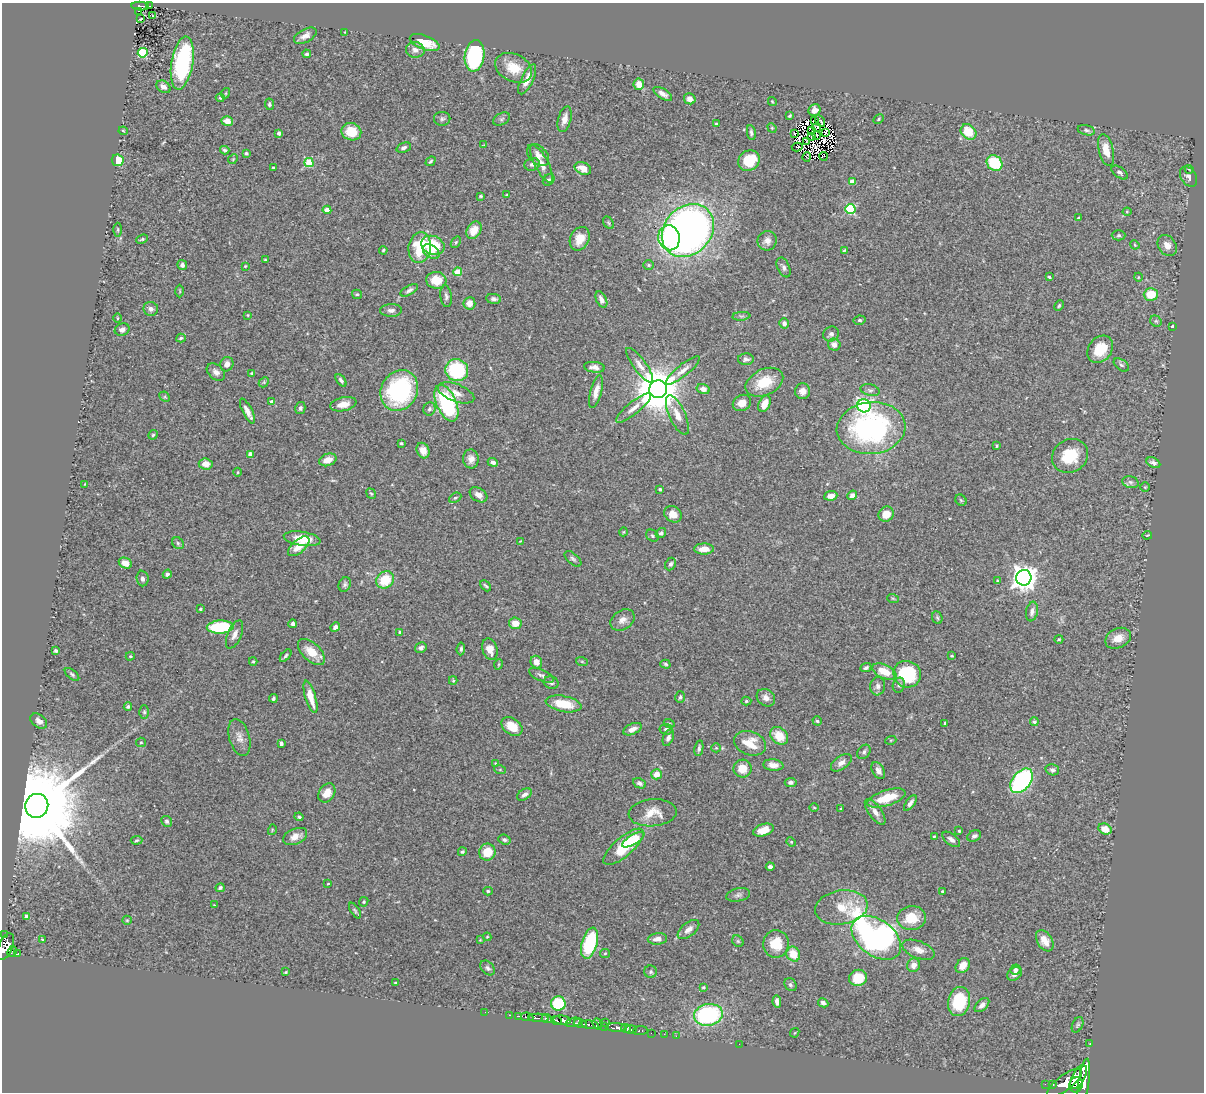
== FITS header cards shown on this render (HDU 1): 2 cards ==
NAXIS1  =                 1202
NAXIS2  =                 1090

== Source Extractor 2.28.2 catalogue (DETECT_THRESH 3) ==
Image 1202 x 1090 px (HDU 1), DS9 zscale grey, 1 PNG px = 1 image px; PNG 1206 x 1094 px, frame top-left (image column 1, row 1090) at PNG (2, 3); each listed source drawn as its Kron ellipse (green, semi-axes under 4 px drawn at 4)
Background 0.872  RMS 0.028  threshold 0.0836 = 3 sigma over >= 5 px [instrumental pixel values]
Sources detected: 388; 11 with non-positive FLUX_AUTO (blend fragments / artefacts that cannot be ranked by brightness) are neither listed nor drawn; the other 377 listed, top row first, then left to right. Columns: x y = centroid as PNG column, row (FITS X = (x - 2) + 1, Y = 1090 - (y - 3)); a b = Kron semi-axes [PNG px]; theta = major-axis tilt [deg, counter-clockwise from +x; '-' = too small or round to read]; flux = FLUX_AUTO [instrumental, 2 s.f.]
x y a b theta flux
140 6 9 4 -5 140
149 6 3 2 - 23
138 11 3 2 - 19
152 16 3 2 - 3.9
140 19 3 2 - 2.1
345 32 3 3 - 1.4
305 36 12 6 27 11
425 43 15 7 -21 45
415 50 9 8 - 11
143 53 5 5 - 130
307 54 4 3 - 3.5
474 56 16 9 82 250
182 63 27 11 80 220
514 68 19 13 -25 41
527 79 16 6 64 23
639 84 5 5 - 19
163 87 8 5 -33 9.2
226 93 5 3 - 1.6
663 94 10 5 -31 8.8
220 98 4 3 - 2.1
690 99 6 5 - 8.8
772 101 5 3 - 1.7
269 104 6 4 -82 3.5
814 110 6 5 - 10
790 116 4 3 - 2.4
442 119 8 7 - 5.1
502 119 9 5 27 4.3
565 119 13 6 74 14
878 119 6 4 30 2.2
814 120 3 2 - 540
227 121 6 5 - 18
820 121 6 2 -59 4.2
716 124 3 3 - 2.5
772 128 5 4 - 2.2
817 128 4 2 - 0.44
812 130 2 2 - 1.4
1086 130 9 5 -14 4.7
123 131 4 3 - 2.1
351 132 10 8 -19 41
751 132 7 4 -80 4.5
826 132 3 2 - 1.4
969 132 9 7 -42 42
279 133 4 3 - 6.8
794 133 3 2 - 0.61
816 135 3 2 - 1
811 136 3 2 - 0.45
807 141 3 2 - 0.77
484 145 3 3 - 1.5
797 147 5 2 - 1.9
404 148 7 5 22 5.7
225 150 5 4 - 3.4
1106 150 16 7 -77 24
246 153 4 4 - 3.3
538 155 13 8 -45 11
823 156 4 2 - 3
807 157 5 3 - 2.2
233 159 5 4 - 2.1
118 160 6 5 - 58
430 161 5 3 - 2.9
749 161 11 10 - 52
309 163 4 4 - 81
994 163 8 7 - 78
532 164 8 6 15 5.2
542 164 21 6 -62 17
273 167 3 2 - 1.7
583 168 9 6 -25 18
1189 169 4 2 - 1.6
1120 172 9 5 -36 4.6
1188 177 11 7 -57 9.3
549 180 6 5 - 5.5
852 182 4 4 - 20
507 195 3 3 - 2.2
481 196 4 3 - 2.1
850 209 5 5 - 140
327 210 4 4 - 23
1127 212 4 4 - 2.1
1078 218 3 3 - 2.5
608 223 7 5 -57 3
118 230 7 3 -90 2.2
474 230 9 7 59 25
688 231 29 23 47 1300
1119 235 7 5 0 3.3
669 238 12 11 - 110
142 239 6 4 22 3
580 239 12 9 64 27
767 241 10 9 - 11
456 242 6 3 54 2.2
433 245 12 9 -21 67
1135 245 5 3 - 1.8
1167 245 11 8 -54 16
420 248 15 11 81 90
383 250 4 3 - 2.2
844 250 4 3 - 2.2
431 252 9 6 -37 16
265 260 3 2 - 1.6
182 265 5 5 - 6.4
649 265 5 5 - 3.1
245 266 3 3 - 1.7
784 267 10 6 -65 6
457 272 4 4 - 52
1049 277 3 3 - 2.8
1138 277 4 3 - 1.2
436 280 10 8 -7 34
409 290 9 4 30 5.6
180 291 6 4 -89 2.2
357 294 5 4 - 2.6
1151 294 7 6 - 45
446 296 11 5 -82 5.7
494 299 7 5 -7 5.3
601 300 8 5 -65 9
469 303 6 6 - 14
1059 306 5 4 - 3.1
151 309 7 7 - 6.6
391 310 11 6 1 8.3
248 315 3 3 - 1.4
741 316 9 3 5 3.6
117 318 5 3 - 1.8
860 320 6 4 11 3.4
1156 321 6 5 - 3.2
784 323 5 5 - 10
1172 326 3 2 - 2
122 329 7 6 - 8.4
831 334 8 7 - 6.1
181 338 5 3 - 2.7
834 345 6 6 - 11
1100 349 15 11 51 44
746 359 8 6 1 5.6
227 364 7 6 - 12
640 365 21 6 -54 14
1121 365 9 5 -37 4.4
594 367 10 5 -7 9.5
457 370 11 11 - 130
683 370 21 6 39 14
216 372 10 7 -40 10
252 373 3 3 - 2.4
341 380 7 3 -53 4.2
264 382 6 4 47 2.6
764 382 20 13 25 51
658 389 9 9 - 8700
703 389 6 5 - 9
870 390 10 5 -14 5.4
399 391 21 18 60 220
802 391 8 7 - 12
596 392 17 5 76 15
456 393 19 8 -21 18
165 397 6 4 -44 2.8
272 402 4 4 - 14
446 403 19 10 -66 190
742 403 9 7 30 18
343 404 13 6 12 19
764 404 8 5 64 20
864 406 7 6 - 300
300 408 6 5 - 4.6
634 408 22 6 39 15
429 409 7 6 - 4.6
247 411 14 4 -64 12
677 415 21 8 -65 21
871 428 34 26 5 390
153 435 5 4 - 2.8
401 443 3 3 - 2.1
997 446 4 3 - 1.9
423 451 8 6 -66 14
250 454 4 4 - 11
1070 456 18 16 33 60
471 459 9 8 - 12
328 460 9 6 19 17
493 462 5 4 - 6.1
1153 463 7 5 -29 5.9
206 464 7 5 -5 16
238 472 4 3 - 1.6
1130 482 8 6 -16 5
85 484 3 2 - 1.2
1145 487 5 4 - 2
660 489 3 3 - 2.9
371 494 5 3 - 2.3
478 495 9 6 -32 11
852 495 5 4 - 12
831 496 6 4 7 16
455 498 6 4 28 3.3
961 500 6 5 - 2.6
673 514 9 7 -38 18
886 514 8 7 - 21
623 532 4 3 - 1.5
661 533 5 4 - 4.5
1147 535 5 3 - 1.9
652 536 7 5 -37 3.4
302 539 18 7 -9 35
520 541 2 2 - 1
178 543 6 5 - 3.7
299 546 13 6 42 30
704 549 10 5 1 20
573 559 10 5 -41 4.9
125 563 7 5 -26 18
670 564 6 5 - 5
167 574 5 4 - 5.4
142 578 8 6 -86 6.9
1024 578 8 7 - 1800
385 580 9 8 - 52
997 581 4 3 - 1.8
345 584 7 6 - 4.6
486 586 6 3 -47 3
893 599 6 3 -20 2.3
200 609 3 3 - 2.7
1032 612 10 6 79 8.3
937 618 7 5 -68 2.8
622 620 13 9 33 13
515 623 6 5 - 22
293 624 4 4 - 6
220 627 13 6 3 110
335 627 5 4 - 9.1
400 632 4 3 - 5
234 635 15 6 67 11
1118 638 13 9 26 20
1059 639 4 3 - 2
421 648 6 5 - 6.9
461 649 6 4 83 3.7
490 649 11 7 -73 16
56 651 4 3 - 3.6
311 652 16 9 -44 33
130 656 4 3 - 2.3
286 656 7 4 49 3
952 656 3 3 - 1.8
253 661 4 4 - 2.2
536 662 6 5 - 15
582 662 6 4 -20 2
499 664 5 3 - 2
665 664 5 3 - 2.8
866 668 5 4 - 4.4
884 672 13 6 -25 38
72 674 8 4 -37 3.9
907 674 14 13 - 110
541 675 13 5 -23 6.3
453 680 4 4 - 2.2
551 683 7 6 - 5.2
899 685 7 6 - 4.8
878 686 9 7 83 7.5
310 697 17 5 -74 28
680 697 6 4 73 3.3
273 698 4 3 - 3.3
766 698 10 8 -37 11
746 701 5 4 - 2.9
563 704 18 8 -11 49
128 706 4 4 - 3.8
144 712 6 5 - 3.4
39 721 9 6 -38 9.1
817 721 4 4 - 2.6
1034 722 4 4 - 3.3
669 723 5 3 - 1.9
945 723 4 3 - 2.5
512 726 11 8 -35 35
632 729 10 5 25 11
666 729 6 5 - 5.3
779 736 10 8 -41 33
239 737 19 10 -74 15
668 738 8 5 68 7.6
891 740 5 3 - 1.7
141 742 5 4 - 2.3
281 743 4 3 - 4.7
750 743 16 11 -20 36
699 748 8 4 79 4.2
716 748 5 4 - 1.9
864 752 8 6 49 4.5
495 763 4 3 - 1.5
841 763 12 6 36 9.9
773 765 10 5 -6 13
743 769 9 9 - 26
500 770 6 4 -19 2.2
1052 770 7 5 -13 4.6
878 771 9 6 -61 8.8
657 774 5 5 - 19
1021 781 14 9 51 330
791 782 6 4 6 5.5
639 783 7 4 -26 4.8
327 793 10 7 56 24
524 795 8 5 31 6.4
886 798 20 7 17 48
910 803 9 4 55 6.5
37 806 12 11 - 55000
814 808 5 3 - 1.6
841 809 3 3 - 2.2
875 812 15 6 -55 12
653 813 24 13 5 31
299 817 4 3 - 3.4
167 821 6 5 - 4
1105 829 7 5 -26 22
272 830 5 3 - 1.7
764 830 10 6 18 23
959 831 3 3 - 2.8
974 836 7 5 26 5.3
295 837 13 7 23 16
934 837 3 2 - 2.1
951 839 10 5 -39 7.6
136 840 6 4 5 2.8
504 840 6 4 -21 4.4
633 840 13 5 31 30
791 842 5 4 - 2.1
624 847 25 9 41 93
462 852 4 4 - 3.4
487 852 8 8 - 36
770 867 4 3 - 5.5
328 884 3 2 - 1.7
220 888 5 4 - 3.8
488 891 5 4 - 2.9
942 892 3 3 - 3
738 895 12 6 12 6.6
364 902 5 4 - 2.3
214 905 3 3 - 1.2
841 907 26 17 9 48
355 911 9 4 -57 3.3
27 917 4 4 - 15
912 918 14 12 5 46
127 920 5 4 - 2
688 929 13 7 40 13
4 934 3 3 - 38
487 937 4 4 - 1.6
876 938 28 18 -37 910
42 939 3 3 - 1.9
657 939 9 5 6 12
480 940 4 4 - 1.5
738 941 6 5 - 3.1
1045 941 11 7 -57 18
590 943 16 7 74 150
776 944 14 13 - 42
5 947 14 7 67 1600
918 950 17 8 -21 17
12 951 6 3 62 120
605 953 5 4 - 2.2
18 954 4 3 - 180
793 954 8 6 -59 33
914 965 7 6 - 12
963 966 8 6 51 18
487 968 8 6 -46 5.2
1015 969 5 5 - 4.9
286 972 4 3 - 1.9
651 972 6 6 - 3.9
1015 974 8 6 35 9.2
858 978 9 8 - 42
395 983 3 2 - 1.9
790 985 7 5 -54 4
703 987 4 4 - 2.7
777 1001 6 4 -79 8.5
959 1002 15 11 78 81
823 1003 5 4 - 5.4
558 1004 7 7 - 110
982 1005 9 5 44 7.7
485 1012 2 2 - 8.9
509 1015 3 2 - 35
708 1015 14 11 10 230
519 1016 4 2 - 110
527 1017 6 3 -9 250
539 1018 10 3 -2 1300
547 1019 5 3 - 580
557 1020 5 2 - 510
562 1020 8 4 -6 2000
573 1022 8 4 16 620
606 1023 4 3 - 140
580 1024 7 4 -15 490
597 1024 6 4 -70 430
590 1025 8 3 -9 450
1078 1025 8 5 65 3.3
605 1027 3 2 - 42
616 1028 11 4 -3 1200
626 1028 5 4 - 1000
631 1030 6 3 3 560
640 1031 7 3 3 89
651 1033 2 2 - 19
795 1033 5 3 - 1.6
664 1034 2 2 - 13
676 1036 2 2 - 14
739 1044 2 2 - 52
1090 1044 3 2 - 23
1079 1077 13 6 62 4400
1084 1082 23 5 82 5500
1064 1083 21 7 37 5200
1045 1084 2 2 - 13
1052 1085 3 3 - 280
1076 1085 8 6 71 2300
At the frame edge (FLAGS 8, measured only in part): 1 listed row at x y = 5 947
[11 non-positive-flux detections neither listed nor drawn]